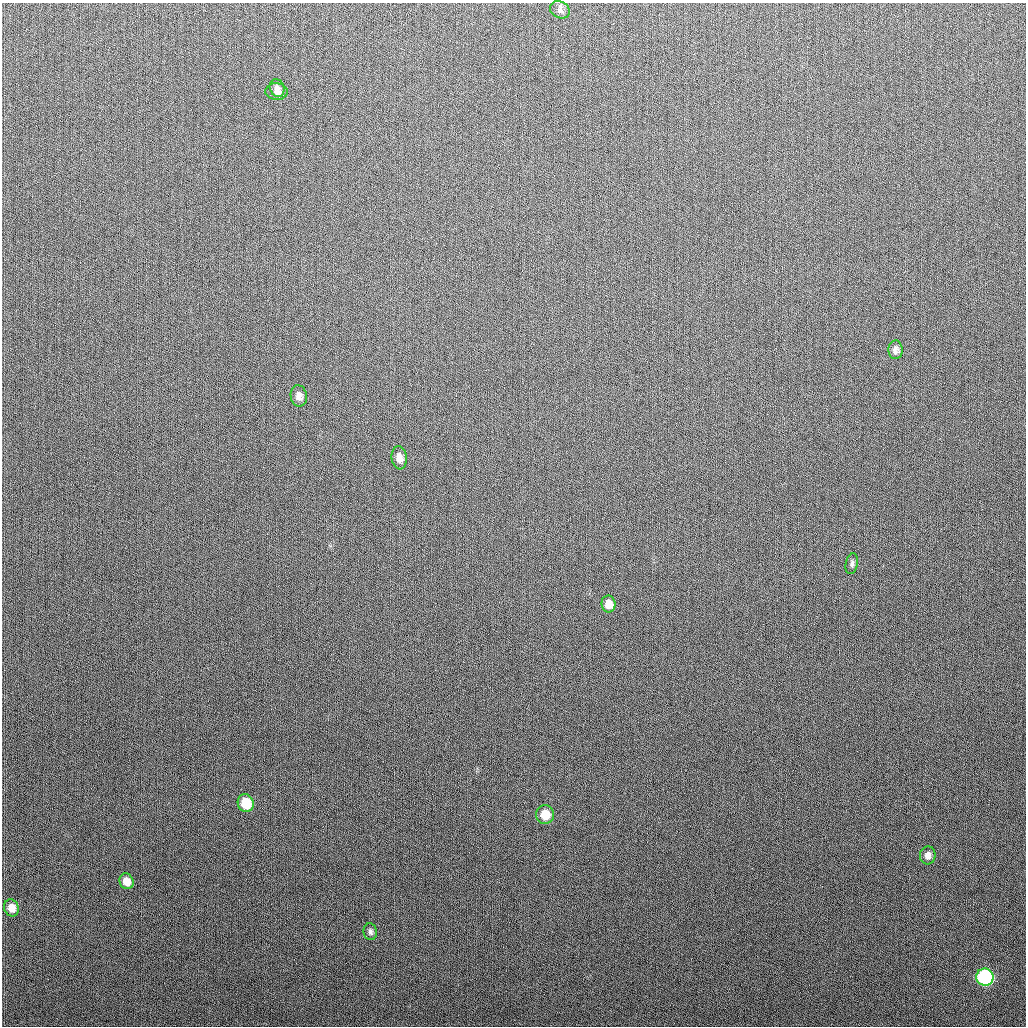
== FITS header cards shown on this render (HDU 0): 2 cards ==
NAXIS1  =                 1024
NAXIS2  =                 1024

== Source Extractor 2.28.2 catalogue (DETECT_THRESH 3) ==
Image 1024 x 1024 px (HDU 0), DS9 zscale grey, 1 PNG px = 1 image px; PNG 1028 x 1028 px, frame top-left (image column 1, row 1024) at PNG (2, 3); each listed source drawn as its Kron ellipse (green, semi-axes under 4 px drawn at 4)
Background 280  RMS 11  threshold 33.2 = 3 sigma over >= 5 px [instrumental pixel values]
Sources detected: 15; all 15 listed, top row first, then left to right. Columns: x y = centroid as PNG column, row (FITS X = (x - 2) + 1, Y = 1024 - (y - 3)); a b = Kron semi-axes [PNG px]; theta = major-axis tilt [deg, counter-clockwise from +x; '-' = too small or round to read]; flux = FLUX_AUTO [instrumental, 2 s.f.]
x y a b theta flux
560 10 10 8 -28 2700
277 88 9 7 -67 3200
276 91 11 8 -5 3800
896 350 9 7 -88 3100
299 396 10 8 -81 4100
399 458 12 7 -83 5400
852 564 10 6 78 2100
608 604 8 7 - 7000
246 803 9 8 - 21000
545 815 9 9 - 14000
928 855 9 8 - 4600
126 881 8 7 - 8300
11 908 9 7 -69 7600
370 932 8 6 -81 2300
985 977 9 8 - 100000